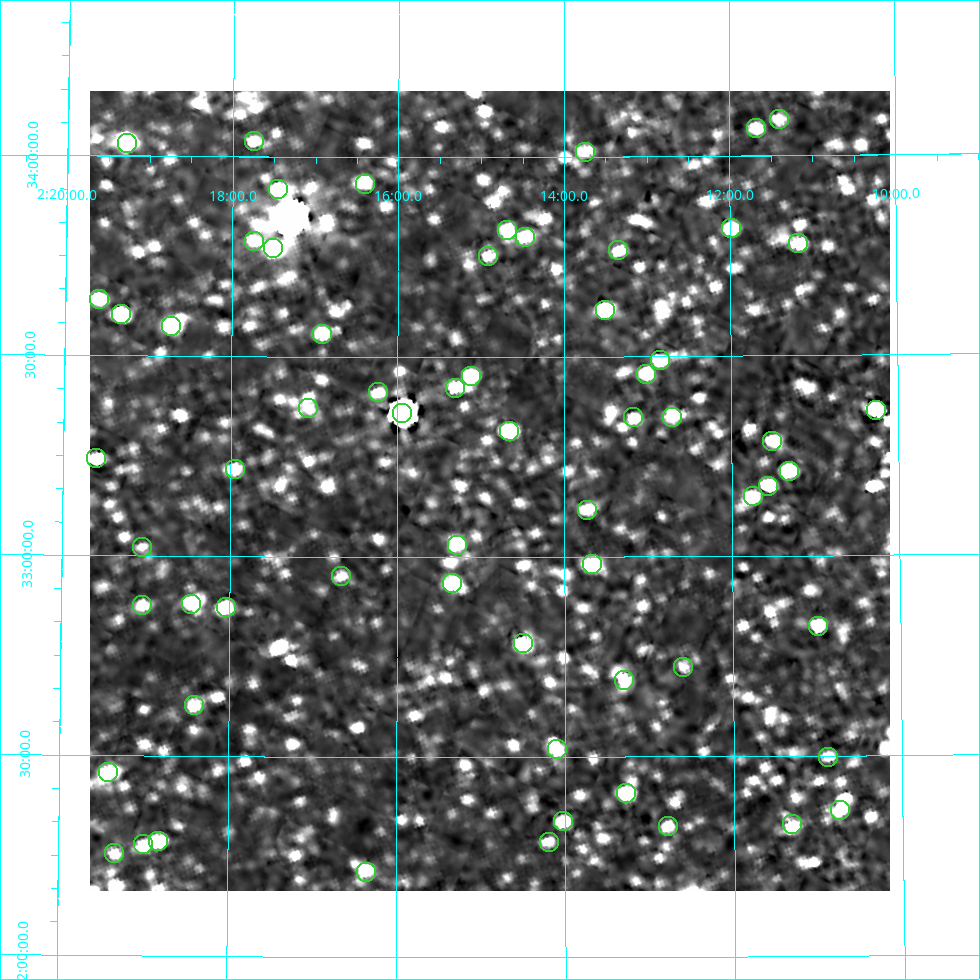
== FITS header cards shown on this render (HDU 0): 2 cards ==
NAXIS1  =                  800
NAXIS2  =                  800

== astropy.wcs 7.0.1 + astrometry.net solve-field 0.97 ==
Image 800 x 800 px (HDU 0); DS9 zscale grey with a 90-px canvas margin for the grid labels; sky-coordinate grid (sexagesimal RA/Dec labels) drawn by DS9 from the SOLVED WCS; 64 Tycho-2 reference stars matched to detected sources circled (green)
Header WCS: RA---AIT/DEC--AIT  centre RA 02:14:54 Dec +33:10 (33.72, +33.17 deg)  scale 9 arcsec/px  FOV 120.0' x 120.0'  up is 0 deg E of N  parity normal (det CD < 0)
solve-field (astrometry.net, Tycho-2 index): SOLVED blind (the header's WCS was not the basis of the solution)
Solved WCS: RA---TAN-SIP/DEC--TAN-SIP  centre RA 02:14:54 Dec +33:10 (33.72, +33.17 deg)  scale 9.01 arcsec/px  FOV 120.1' x 120.0'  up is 0 deg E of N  parity normal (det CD < 0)
Header WCS and blind solve agree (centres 6.6 arcsec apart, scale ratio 1.001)
Tycho-2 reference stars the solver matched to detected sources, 64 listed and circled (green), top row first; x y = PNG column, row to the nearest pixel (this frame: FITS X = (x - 90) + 1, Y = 800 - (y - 91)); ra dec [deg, ICRS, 3 dp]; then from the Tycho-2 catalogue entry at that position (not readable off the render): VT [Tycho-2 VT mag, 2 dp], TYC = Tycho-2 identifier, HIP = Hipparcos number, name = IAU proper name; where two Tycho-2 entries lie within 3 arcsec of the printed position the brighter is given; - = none
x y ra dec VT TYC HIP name
779 119 32.851 +34.090 10.91 2317-673-1 - -
756 128 32.920 +34.069 10.41 2317-485-1 - -
254 141 34.435 +34.038 10.44 2318-740-1 - -
127 143 34.821 +34.033 7.99 2318-764-1 10820 -
585 152 33.436 +34.012 10.58 2317-1480-1 - -
365 184 34.101 +33.933 10.56 2318-770-1 - -
278 189 34.362 +33.919 10.07 2318-628-1 - -
731 228 32.998 +33.820 9.74 2317-75-1 - -
507 230 33.672 +33.817 10.62 2317-93-1 - -
525 237 33.617 +33.800 10.30 2317-97-1 - -
254 241 34.434 +33.790 10.36 2318-102-1 - -
798 243 32.794 +33.782 9.31 2317-79-1 10202 -
273 248 34.375 +33.771 8.19 2318-59-1 10684 -
618 250 33.336 +33.766 10.41 2317-43-1 - -
488 256 33.729 +33.753 10.45 2317-26-1 - -
99 299 34.898 +33.641 10.27 2314-378-1 - -
605 310 33.377 +33.617 8.63 2313-1351-1 - -
121 314 34.832 +33.604 8.22 2314-1642-1 10823 -
171 326 34.680 +33.576 8.86 2314-888-1 - -
322 334 34.227 +33.558 10.52 2314-1582-1 - -
660 360 33.213 +33.491 10.59 2313-1685-1 - -
646 374 33.253 +33.456 10.77 2313-1017-1 - -
471 376 33.779 +33.452 10.53 2314-1767-1 - -
455 388 33.826 +33.422 10.24 2314-1706-1 - -
378 392 34.059 +33.412 11.51 2314-1780-1 - -
308 408 34.268 +33.372 11.41 2314-1622-1 - -
876 410 32.567 +33.362 8.89 2313-1836-1 10129 -
402 413 33.985 +33.359 5.25 2314-1819-1 10559 -
633 417 33.292 +33.349 10.57 2313-1558-1 - -
672 417 33.178 +33.348 10.49 2313-1573-1 - -
509 431 33.666 +33.316 8.71 2313-718-1 10450 -
772 441 32.877 +33.288 10.69 2313-496-1 - -
96 458 34.902 +33.243 9.32 2314-828-1 - -
235 469 34.486 +33.217 11.40 2314-1392-1 - -
789 471 32.828 +33.211 10.00 2313-1019-1 - -
768 486 32.891 +33.174 9.91 2313-838-1 - -
753 496 32.937 +33.149 10.81 2313-564-1 - -
587 510 33.432 +33.117 10.73 2313-772-1 - -
457 545 33.821 +33.029 10.82 2314-18-1 - -
142 547 34.759 +33.023 11.25 2314-172-1 - -
592 564 33.417 +32.981 8.61 2313-1500-1 10373 -
341 576 34.165 +32.953 10.95 2314-42-1 - -
452 583 33.835 +32.934 8.86 2314-994-1 - -
191 604 34.614 +32.881 10.69 2314-1280-1 - -
142 605 34.760 +32.876 10.57 2314-1176-1 - -
226 607 34.510 +32.873 10.74 2314-1168-1 10726 -
818 626 32.747 +32.824 10.64 2313-1200-1 - -
523 643 33.624 +32.784 8.77 2313-1216-1 - -
683 667 33.147 +32.723 11.57 2313-598-1 - -
624 680 33.324 +32.692 10.19 2313-150-1 - -
194 705 34.603 +32.627 10.87 2314-1213-1 - -
557 749 33.524 +32.519 10.37 2313-40-1 - -
828 757 32.720 +32.496 10.81 2313-1406-1 - -
108 772 34.854 +32.457 9.25 2314-407-1 - -
626 793 33.320 +32.409 10.05 2313-891-1 - -
840 810 32.686 +32.364 10.69 2313-861-1 - -
563 821 33.507 +32.339 10.66 2313-721-1 - -
792 824 32.827 +32.329 10.32 2313-621-1 - -
668 826 33.196 +32.328 11.66 2313-455-1 - -
158 841 34.705 +32.287 10.02 2314-419-1 - -
549 842 33.549 +32.288 11.41 2313-545-1 - -
143 844 34.748 +32.280 11.04 2314-383-1 - -
114 853 34.835 +32.256 10.92 2314-105-1 - -
366 872 34.090 +32.213 11.13 2314-1063-1 - -